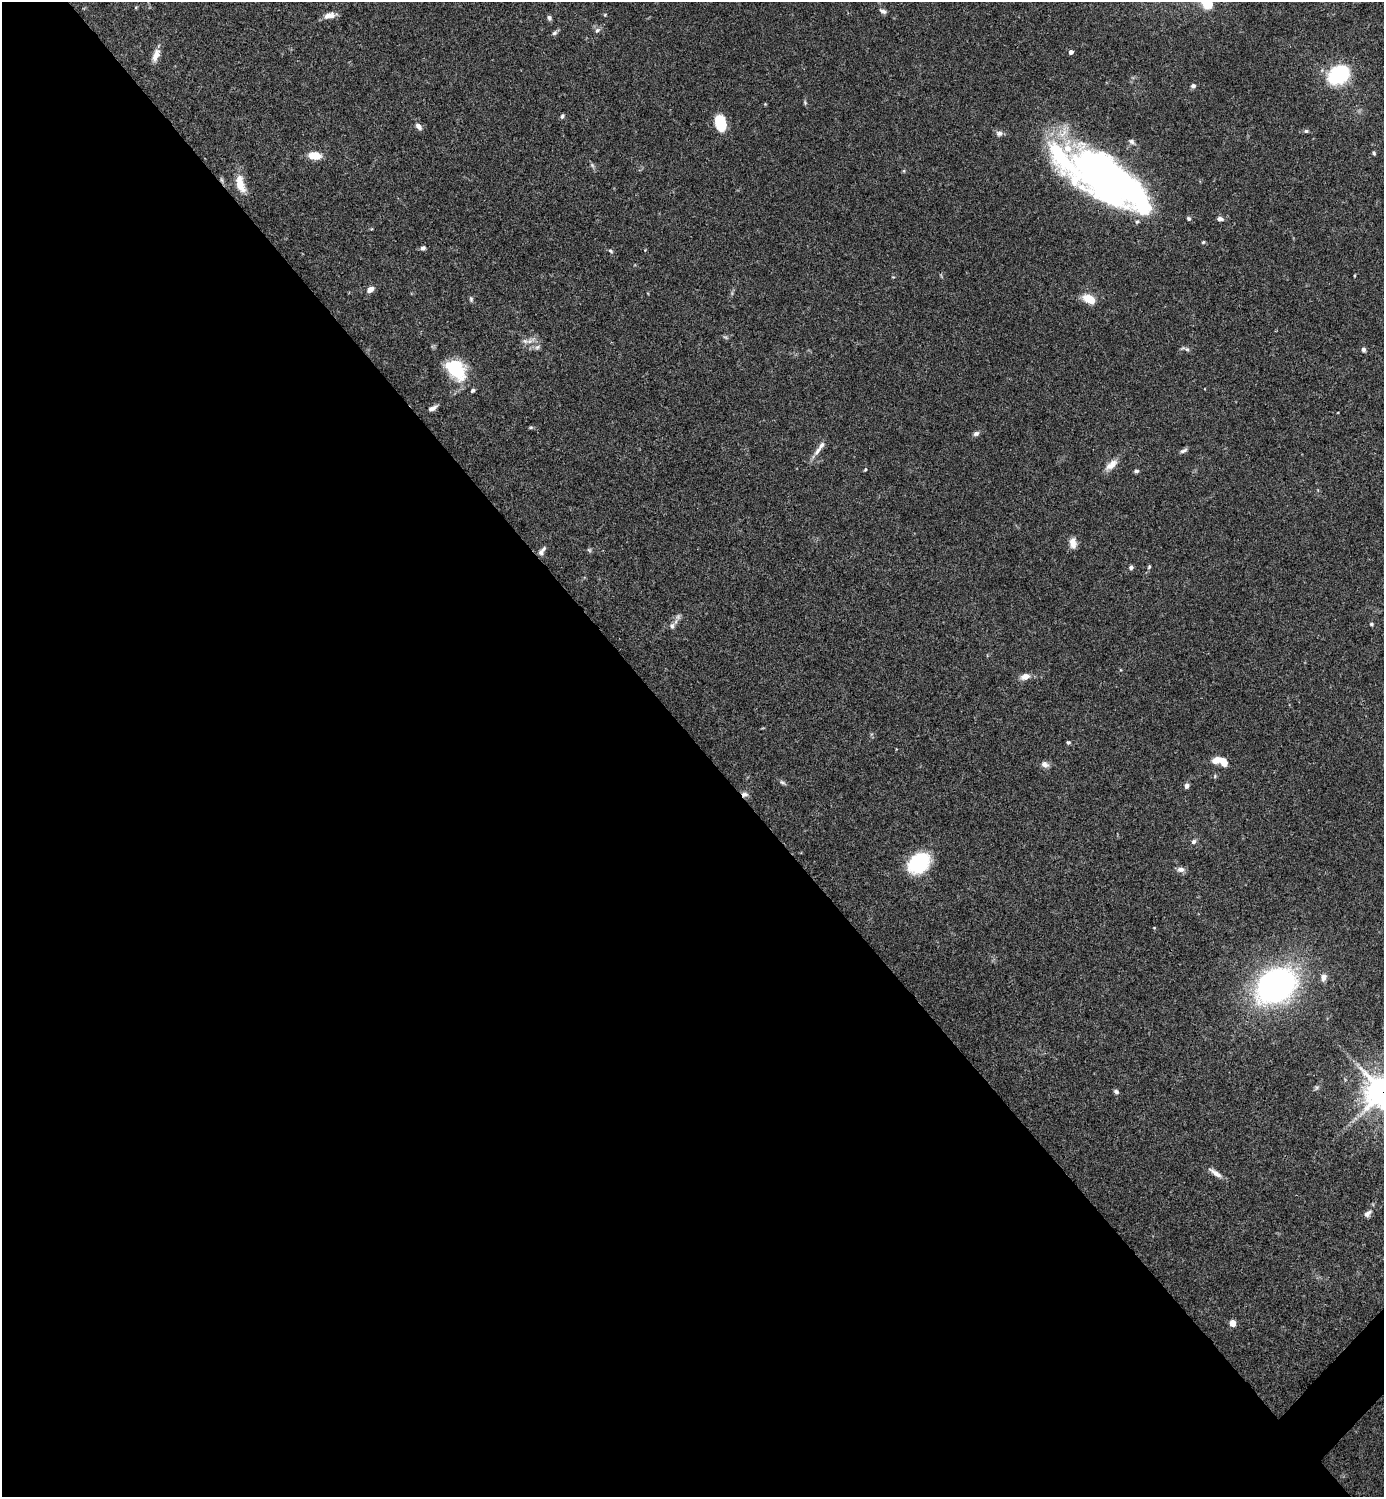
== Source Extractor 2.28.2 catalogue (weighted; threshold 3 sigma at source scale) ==
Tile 9 of 4 x 4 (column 1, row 3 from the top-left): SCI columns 300-1681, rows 1496-2990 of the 5983 x 5983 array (HDU 1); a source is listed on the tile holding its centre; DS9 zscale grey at full resolution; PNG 1386 x 1499 px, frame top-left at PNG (2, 2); no overlay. Shown black and unused: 51% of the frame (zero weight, under 3 of 4 exposures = <1% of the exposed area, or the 3 px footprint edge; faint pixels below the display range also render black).
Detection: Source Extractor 2.28.2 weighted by HDU 2 'WHT'; one run over the whole footprint, this tile lists its part. Background 0.0659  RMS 0.0032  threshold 0.0144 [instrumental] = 3 sigma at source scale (4.5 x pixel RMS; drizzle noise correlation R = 1.50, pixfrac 1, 0.05/0.05 arcsec/px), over >= 5 px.
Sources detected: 86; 3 too faint to see at this stretch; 4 inside a brighter object's white glare — not listed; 7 inside a brighter listed object's ellipse — not listed separately; the other 72 listed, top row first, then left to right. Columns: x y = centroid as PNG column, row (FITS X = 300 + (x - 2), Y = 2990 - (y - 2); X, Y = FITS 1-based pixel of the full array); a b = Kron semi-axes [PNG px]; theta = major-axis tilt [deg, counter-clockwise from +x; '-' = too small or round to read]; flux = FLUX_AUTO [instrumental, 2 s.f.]
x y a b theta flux
1207 4 15 12 -44 6.5
136 7 5 3 - 0.29
883 11 11 6 -20 1
605 15 4 4 - 0.33
330 16 14 6 9 2.4
549 18 7 5 -73 0.72
597 30 8 6 45 0.92
554 33 8 5 39 0.77
1071 52 4 4 - 1.4
156 55 17 8 69 2.6
1339 74 14 11 44 41
1193 86 6 6 - 0.79
805 103 6 4 -47 0.43
765 104 4 4 - 0.27
562 116 6 4 70 0.65
720 123 15 10 -76 10
418 126 9 6 -47 1.5
1306 131 5 5 - 0.51
1132 141 10 6 -35 0.99
1374 153 5 4 - 0.46
314 155 10 6 -5 7.4
1061 157 155 37 -40 74
904 171 6 3 -72 0.33
240 184 25 11 -75 5.3
1189 219 6 5 - 0.61
1220 219 7 5 -12 1.1
1203 242 5 4 - 0.35
423 248 7 5 32 0.76
610 251 7 4 -40 0.57
1355 275 4 3 - 0.28
370 289 7 5 36 2.2
471 299 7 5 -89 0.59
1089 299 14 9 -27 5.3
530 341 14 6 32 1.8
537 347 7 6 - 0.91
1187 349 8 5 -22 0.76
1363 350 6 5 - 0.82
456 369 28 19 -48 15
433 408 11 5 30 1.4
531 427 6 4 1 0.42
976 433 8 6 22 0.9
817 451 17 7 53 2
1184 451 11 5 24 0.91
1111 465 18 8 38 3.1
865 469 4 4 - 0.34
1136 471 6 4 9 0.65
1073 543 14 8 -82 2.4
589 550 6 5 - 0.51
541 553 8 6 -54 0.95
1131 567 6 5 - 0.68
1149 567 5 4 - 0.44
1371 624 5 4 - 0.5
672 626 9 6 -83 1
1025 676 10 7 12 2.5
1068 742 5 4 - 0.49
1216 760 11 6 16 3.8
1045 764 10 7 -25 1.6
1215 776 5 4 - 0.43
782 782 8 5 -35 0.71
1187 786 6 5 - 1
745 794 9 7 10 1.2
1194 842 6 6 - 0.83
919 863 17 13 37 30
1181 869 10 7 0 1.4
1323 977 8 6 70 1.8
1276 985 31 24 32 130
1317 1087 7 5 72 0.64
1116 1092 6 5 - 0.8
1383 1092 15 12 22 520
1215 1173 20 6 -35 2
1368 1213 12 6 41 1.4
1232 1323 6 5 - 3.3
Overlapping masked pixels (flux is a lower limit): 2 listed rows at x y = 745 794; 1383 1092
Isophote crosses this tile's border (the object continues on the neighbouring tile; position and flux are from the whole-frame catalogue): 2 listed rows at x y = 1207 4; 1383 1092